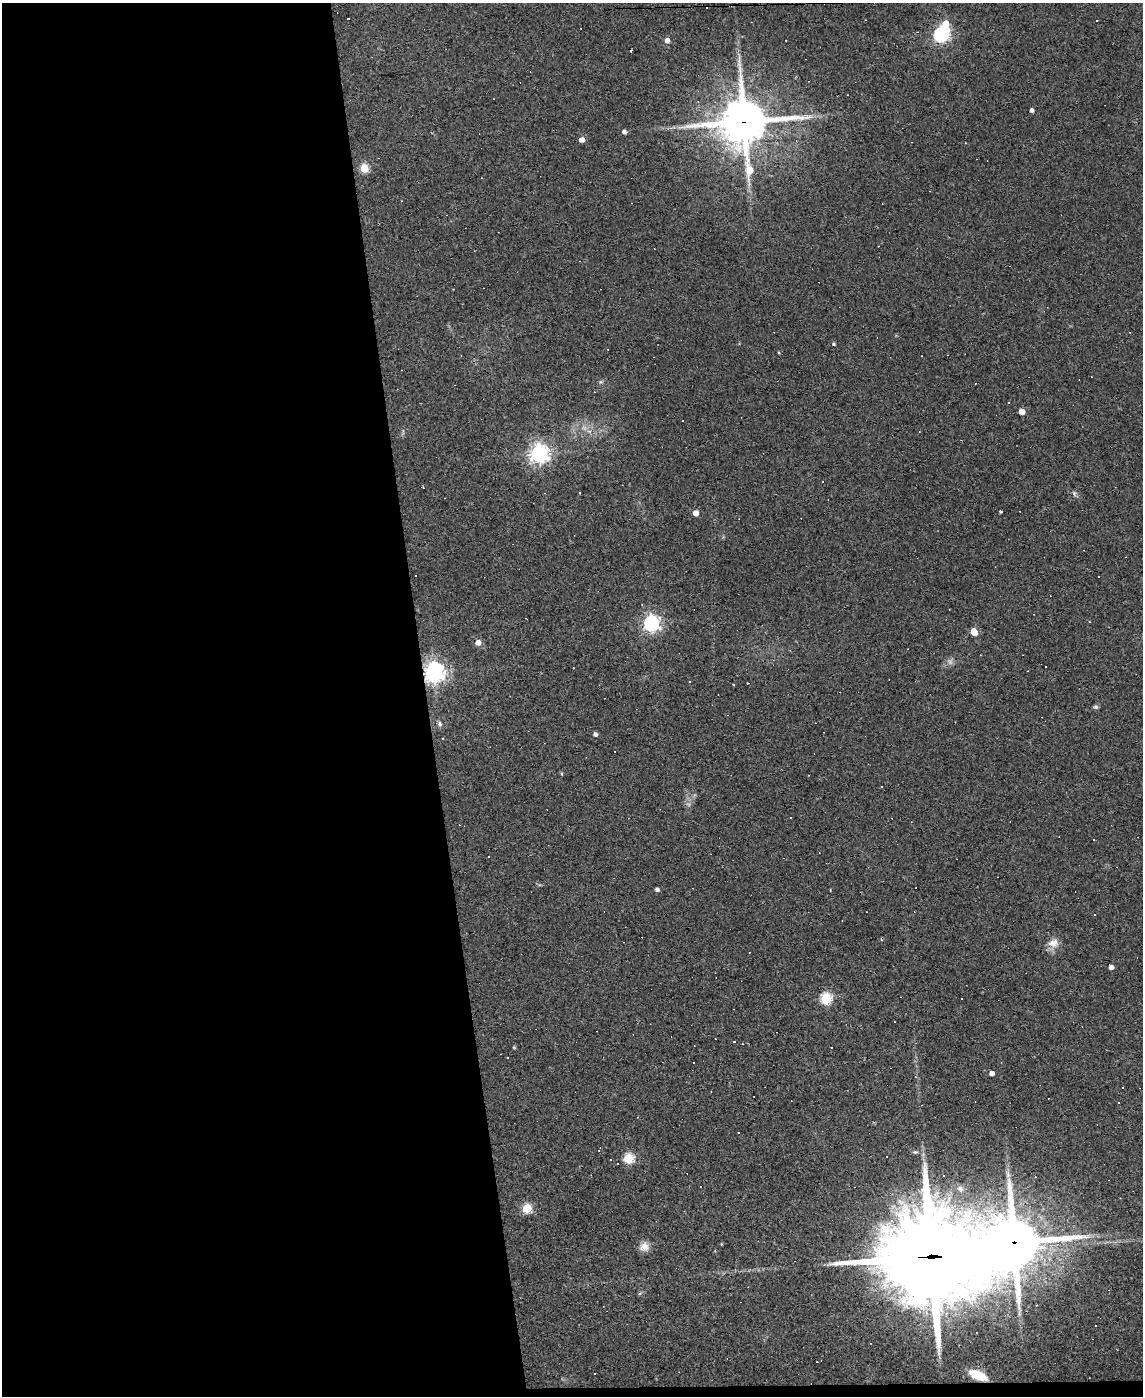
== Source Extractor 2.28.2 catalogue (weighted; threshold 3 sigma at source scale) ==
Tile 9 of 4 x 3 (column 1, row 3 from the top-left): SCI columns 1-1141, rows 231-1624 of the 4564 x 4539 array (HDU 1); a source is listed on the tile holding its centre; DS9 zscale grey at full resolution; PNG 1145 x 1398 px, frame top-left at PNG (2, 3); no overlay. Shown black and unused: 38% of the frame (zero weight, under 2 of 3 exposures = <1% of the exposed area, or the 3 px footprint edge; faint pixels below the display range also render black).
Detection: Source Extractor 2.28.2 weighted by HDU 2 'WHT'; one run over the whole footprint, this tile lists its part. Background 0.0835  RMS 0.0074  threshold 0.0335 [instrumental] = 3 sigma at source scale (4.5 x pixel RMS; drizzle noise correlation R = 1.50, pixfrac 1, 0.05/0.05 arcsec/px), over >= 5 px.
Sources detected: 109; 3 too faint to see at this stretch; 44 cosmic-ray / hot-pixel residue — not listed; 1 inside a brighter listed object's ellipse — not listed separately; the other 61 listed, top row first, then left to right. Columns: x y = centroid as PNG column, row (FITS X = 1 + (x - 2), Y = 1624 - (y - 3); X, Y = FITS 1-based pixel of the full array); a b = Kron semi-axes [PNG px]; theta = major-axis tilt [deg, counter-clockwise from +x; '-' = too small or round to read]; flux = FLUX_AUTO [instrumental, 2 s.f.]
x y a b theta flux
348 18 3 3 - 1.3
1097 20 3 2 - 0.79
946 23 6 6 - 10
941 34 9 6 40 200
667 40 5 5 - 4.3
631 50 3 3 - 2.2
1032 110 4 4 - 2.6
744 122 19 18 - 2800
624 132 4 4 - 3.2
582 140 5 4 - 5.5
364 168 5 5 - 39
834 344 5 4 - 1.1
601 382 7 5 20 1.3
1009 402 3 2 - 0.76
1022 412 5 4 - 8.7
682 421 3 2 - 0.62
584 428 8 6 -44 3.1
539 454 7 7 - 410
580 492 3 3 - 1.9
1001 511 4 3 - 1.4
696 513 4 4 - 6.9
415 575 3 3 - 2.6
651 624 6 6 - 280
974 631 5 4 - 15
478 643 5 5 - 6.4
434 672 7 7 - 520
734 685 3 2 - 1
1095 707 7 5 -11 1.5
728 715 4 3 - 0.47
439 724 6 5 - 2.4
595 734 4 4 - 2.4
562 774 5 3 - 0.74
881 786 3 2 - 0.99
488 857 3 2 - 0.43
539 885 6 4 17 0.94
657 889 4 4 - 2.5
1095 915 3 3 - 1.5
842 921 3 2 - 0.38
1053 943 15 13 12 7.4
1111 967 5 4 - 3.4
826 998 6 5 - 73
734 1041 3 3 - 4.7
514 1047 4 4 - 0.71
992 1073 4 4 - 3.9
1122 1087 3 2 - 0.61
1119 1103 2 2 - 0.62
738 1132 3 2 - 0.72
599 1150 3 2 - 0.34
628 1158 5 5 - 50
610 1160 3 3 - 12
944 1175 3 3 - 1.7
960 1189 10 8 -43 3.7
527 1209 5 5 - 40
1014 1242 31 24 21 3200
721 1244 3 3 - 0.5
644 1247 11 11 - 6
931 1256 36 35 - 8700
1109 1290 3 3 - 0.61
640 1293 6 4 19 0.99
817 1362 2 2 - 0.36
978 1375 13 6 -24 29
Overlapping masked pixels (flux is a lower limit): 5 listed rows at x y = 744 122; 434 672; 1014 1242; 931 1256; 978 1375
Unlisted compact peaks at least as high as the median listed source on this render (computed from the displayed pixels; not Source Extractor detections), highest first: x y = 779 353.